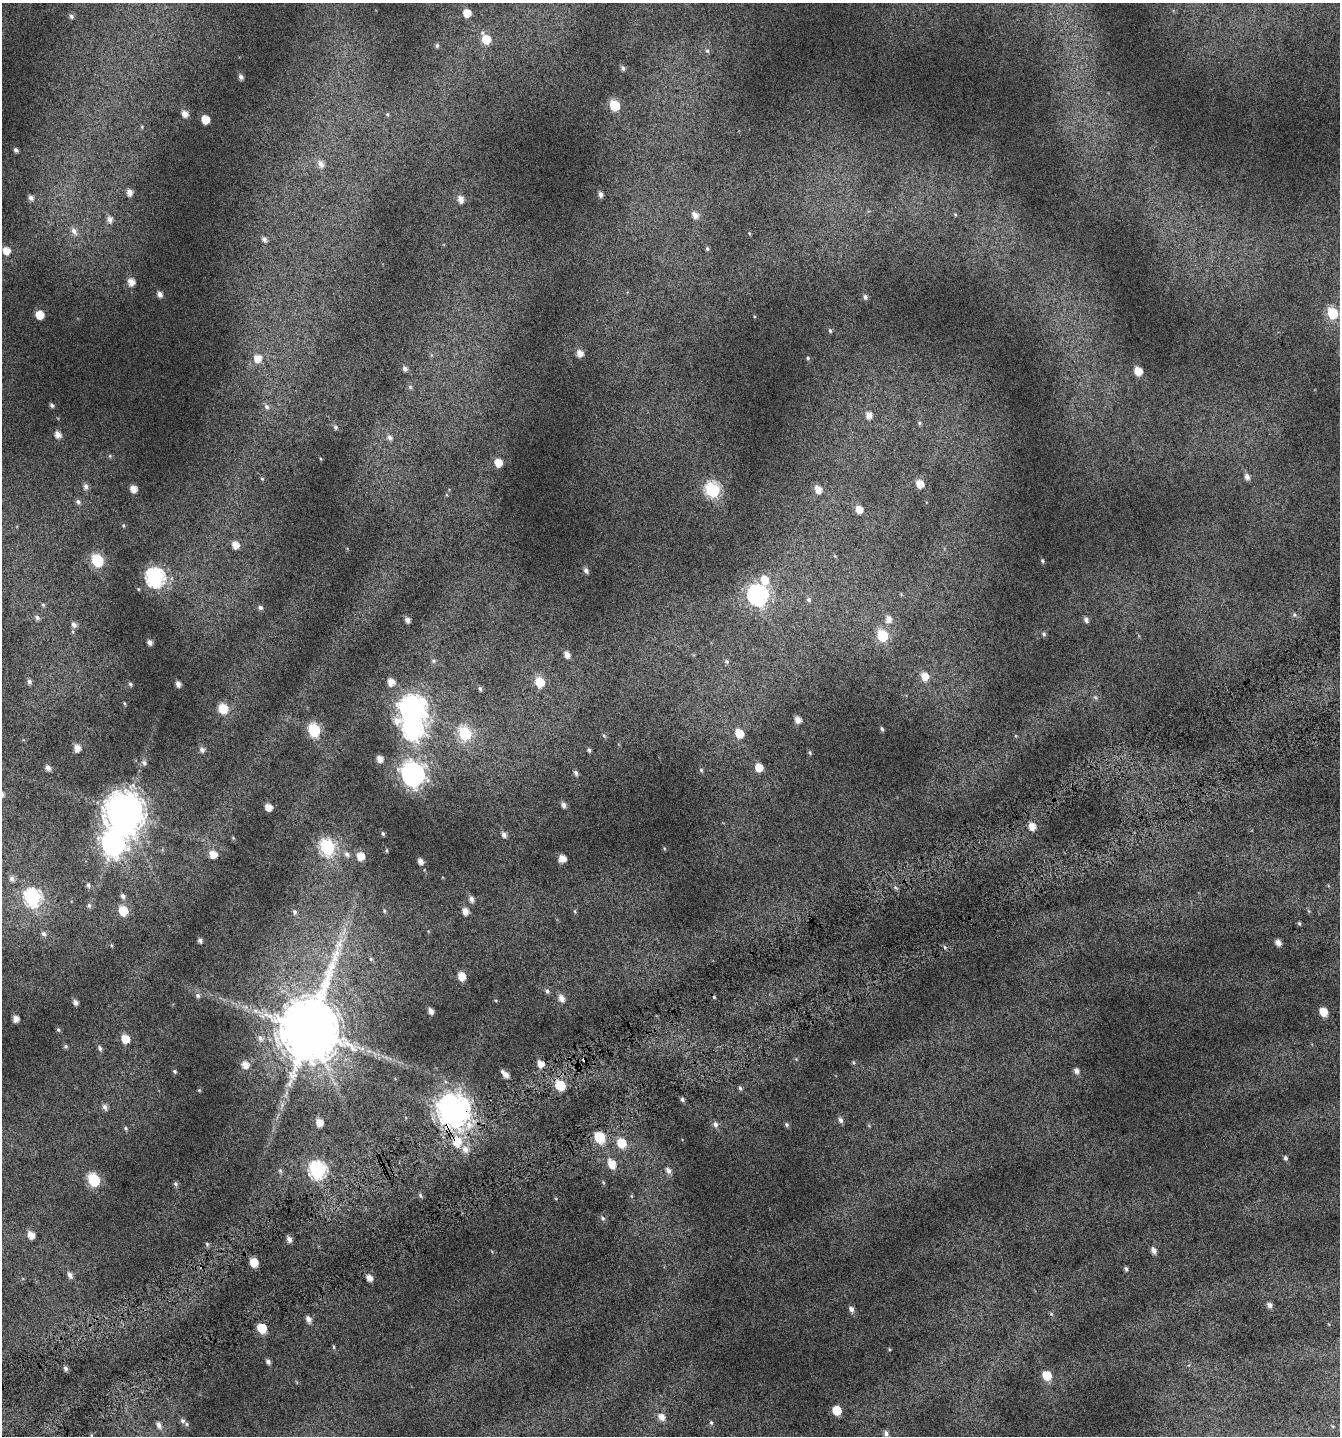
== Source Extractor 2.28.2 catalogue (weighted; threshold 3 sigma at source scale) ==
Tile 7 of 4 x 4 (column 3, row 2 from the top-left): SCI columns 2892-4229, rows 2920-4353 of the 5741 x 5854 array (HDU 1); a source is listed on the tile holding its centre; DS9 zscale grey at full resolution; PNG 1342 x 1438 px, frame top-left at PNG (2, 3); no overlay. Shown black and unused: <1% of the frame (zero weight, under 4 of 7 exposures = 2% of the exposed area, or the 3 px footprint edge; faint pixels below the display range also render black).
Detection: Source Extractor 2.28.2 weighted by HDU 2 'WHT'; one run over the whole footprint, this tile lists its part. Background 0.073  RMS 0.047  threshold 0.192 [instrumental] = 3 sigma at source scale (4.09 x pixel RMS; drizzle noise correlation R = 1.36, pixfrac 0.8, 0.0396/0.0396 arcsec/px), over >= 5 px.
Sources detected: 210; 2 cosmic-ray / hot-pixel residue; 1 long thin detection or spike segment (spike, bleed or trail) — not listed; the other 207 listed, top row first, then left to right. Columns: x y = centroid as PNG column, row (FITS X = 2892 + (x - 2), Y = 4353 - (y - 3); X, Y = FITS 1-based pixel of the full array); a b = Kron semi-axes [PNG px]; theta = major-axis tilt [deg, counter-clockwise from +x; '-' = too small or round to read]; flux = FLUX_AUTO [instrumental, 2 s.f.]
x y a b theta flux
467 13 6 6 - 56
71 16 7 5 -46 13
486 39 8 7 - 100
437 46 6 4 87 8
707 51 6 5 - 8.4
623 68 5 5 - 11
241 77 5 4 - 16
614 105 7 6 - 180
185 114 7 6 - 30
387 114 5 4 - 5.4
205 119 6 6 - 76
142 127 6 3 -73 4.6
16 150 4 4 - 10
321 164 9 7 -59 27
129 192 6 5 - 28
600 194 5 5 - 16
31 198 6 6 - 15
461 199 8 6 -77 32
695 215 8 7 - 31
110 219 9 8 - 26
74 231 10 7 -61 27
749 233 5 3 - 3.9
264 239 7 6 - 17
707 249 6 5 - 7.6
6 251 6 5 - 44
131 282 7 6 - 43
160 294 6 5 - 21
865 297 6 5 - 11
1332 313 8 7 - 170
40 315 6 6 - 80
830 331 7 4 -63 6.6
580 353 6 6 - 35
257 358 8 8 - 49
808 358 5 4 - 6.2
405 369 6 5 - 14
1138 371 7 6 - 69
410 387 6 6 - 8.2
52 405 4 4 - 9.1
267 407 8 6 -56 15
869 415 9 7 -85 29
919 423 6 5 - 6.6
335 427 6 5 - 9.1
58 434 6 5 - 29
390 437 8 7 - 17
110 456 5 4 - 5.7
498 463 7 6 - 55
1247 476 8 6 -67 21
262 479 4 4 - 4.6
920 484 6 6 - 58
86 486 7 6 - 15
133 489 5 5 - 38
818 489 7 6 - 41
713 490 8 7 - 630
78 502 7 6 - 11
859 509 6 5 - 47
123 525 5 3 - 4.7
235 545 7 6 - 43
97 560 7 6 - 330
1042 561 5 4 - 6.5
586 570 7 5 -59 15
155 577 9 8 - 1300
764 580 10 8 -78 66
757 594 9 8 - 1600
809 599 7 5 -47 11
43 605 6 4 -42 6
260 607 6 6 - 13
1294 615 7 5 -70 8.7
37 618 7 5 -45 13
888 619 9 7 -77 31
407 620 6 5 - 19
1086 620 7 5 -59 14
74 624 7 6 - 18
1044 634 6 5 - 7.8
882 635 8 7 - 200
149 642 5 4 - 19
567 654 7 5 -71 27
433 661 7 5 1 9.1
727 661 6 6 - 8.6
925 676 8 6 -76 60
29 682 7 5 -75 12
391 682 6 6 - 45
539 682 8 7 - 110
130 684 5 4 - 7.3
178 684 5 4 - 20
480 688 5 5 - 8.1
1095 697 6 4 -44 6.8
124 703 6 3 -71 4.3
223 709 10 9 - 79
412 709 12 11 - 4400
798 720 6 5 - 32
882 729 5 4 - 7.2
314 730 7 6 - 370
412 730 10 9 - 1400
465 733 8 7 - 370
739 733 8 6 -50 75
604 736 6 4 -20 5.5
77 748 7 6 - 35
202 750 7 6 - 16
589 750 5 4 - 8
810 752 6 4 -71 5.6
380 759 6 5 - 33
144 763 7 6 - 12
48 767 6 5 - 21
759 767 6 6 - 64
701 770 6 4 -47 6.2
576 773 7 4 -66 11
413 774 10 9 - 3200
563 805 6 5 - 17
268 807 5 5 - 43
124 812 13 12 - 12000
1032 826 7 6 - 43
383 834 5 4 - 7.1
504 835 7 6 - 17
233 838 5 5 - 4.2
113 843 11 10 - 3000
327 847 8 7 - 620
213 854 7 6 - 54
347 854 9 6 -50 18
360 856 7 6 - 63
562 858 6 6 - 40
420 861 5 4 - 23
12 879 7 6 - 15
88 885 7 5 -78 10
123 896 7 6 - 13
33 897 8 8 - 940
471 899 7 6 - 19
89 905 7 5 -89 10
123 910 7 6 - 110
384 911 6 4 -71 6.3
465 911 6 5 - 33
575 911 6 4 -89 4.7
295 912 8 6 -70 13
1299 924 6 4 -68 5.5
44 934 7 6 - 13
200 940 5 4 - 12
1278 943 5 5 - 26
111 945 5 3 - 4.5
371 959 5 5 - 5.6
461 976 7 6 - 60
547 991 7 5 -68 10
198 995 7 7 - 12
561 998 8 6 -65 30
75 1002 5 5 - 18
431 1011 5 4 - 23
1323 1012 6 5 - 73
16 1019 5 5 - 31
309 1029 19 15 77 44000
58 1030 6 5 - 6.5
260 1038 10 7 -56 20
125 1039 7 6 - 77
65 1046 6 6 - 7.2
100 1048 8 5 -69 11
853 1062 5 4 - 4.7
540 1064 6 6 - 40
245 1065 7 7 - 40
174 1071 5 4 - 6.6
1076 1071 6 6 - 18
505 1074 9 5 -44 29
560 1085 6 6 - 180
740 1088 6 5 - 7.7
199 1090 5 4 - 4.1
682 1099 5 4 - 9.7
105 1107 8 6 -65 17
453 1110 11 10 - 7100
841 1120 7 5 -66 13
319 1122 7 6 - 43
715 1124 8 6 -77 17
469 1125 13 9 78 55
787 1125 6 5 - 7.7
126 1128 6 5 - 7.3
599 1137 7 6 - 200
457 1142 10 9 - 86
621 1143 8 7 - 97
465 1149 10 9 - 32
1285 1158 6 5 - 9.1
612 1164 10 7 -63 58
317 1170 8 8 - 1000
668 1170 8 6 -60 19
280 1171 7 5 -69 8.8
94 1180 7 6 - 390
176 1184 7 6 - 8.8
420 1195 6 5 - 7.9
603 1218 7 5 -29 9.6
31 1235 7 5 -64 38
289 1239 7 5 -63 21
207 1244 6 4 -46 6.4
1154 1250 7 6 - 20
254 1262 6 5 - 85
1126 1269 6 4 -79 7.8
70 1275 8 6 -61 18
369 1278 6 5 - 32
1270 1305 6 5 - 20
851 1309 8 6 -61 18
1051 1314 5 5 - 5.5
309 1319 8 6 -62 23
262 1328 6 6 - 140
334 1347 6 4 -89 5.3
889 1349 4 3 - 3.7
268 1362 6 4 -53 14
66 1368 6 5 - 11
1047 1376 7 6 - 98
837 1410 6 6 - 100
662 1417 8 7 - 32
182 1421 8 6 -59 14
711 1423 6 4 -69 6.8
159 1425 8 6 -62 19
886 1433 7 6 - 16
Overlapping masked pixels (flux is a lower limit): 2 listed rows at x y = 453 1110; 457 1142